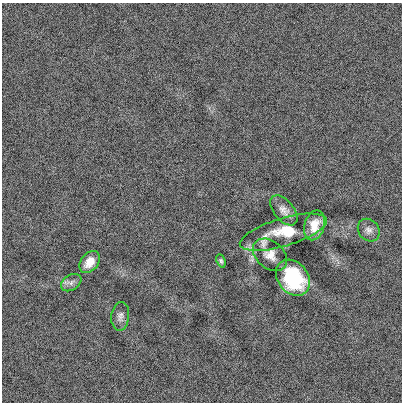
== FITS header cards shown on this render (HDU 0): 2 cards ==
NAXIS1  =                  400
NAXIS2  =                  400

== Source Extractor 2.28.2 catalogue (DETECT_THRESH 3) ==
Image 400 x 400 px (HDU 0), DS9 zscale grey, 1 PNG px = 1 image px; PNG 404 x 404 px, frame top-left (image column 1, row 400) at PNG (2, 3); each listed source drawn as its Kron ellipse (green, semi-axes under 4 px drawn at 4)
Background -0.00151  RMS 0.13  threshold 0.386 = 3 sigma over >= 5 px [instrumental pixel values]
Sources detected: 10; all 10 listed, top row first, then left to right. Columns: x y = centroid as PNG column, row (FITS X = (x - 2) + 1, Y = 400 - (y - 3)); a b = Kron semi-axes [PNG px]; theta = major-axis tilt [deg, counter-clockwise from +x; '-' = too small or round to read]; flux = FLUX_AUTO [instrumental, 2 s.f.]
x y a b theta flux
284 210 17 10 -51 69
315 225 15 10 74 130
369 230 12 10 -51 46
283 232 45 14 17 380
270 255 19 13 -40 91
221 261 7 4 -67 17
90 262 12 8 51 110
293 278 19 15 -51 600
71 283 11 7 33 39
120 316 14 9 84 44